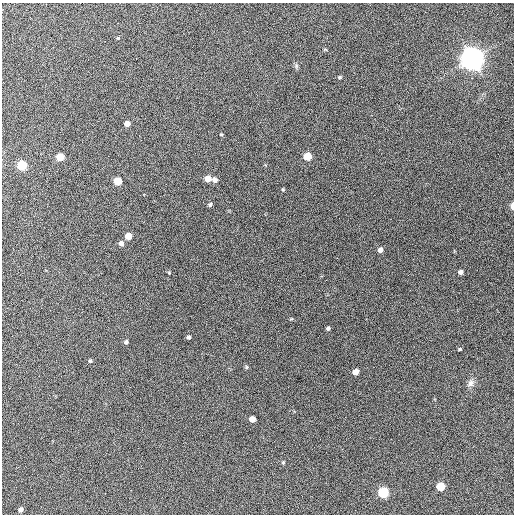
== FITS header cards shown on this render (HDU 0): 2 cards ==
NAXIS1  =                  512 / Axis length
NAXIS2  =                  512 / Axis length

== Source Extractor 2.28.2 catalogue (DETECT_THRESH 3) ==
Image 512 x 512 px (HDU 0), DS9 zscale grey, 1 PNG px = 1 image px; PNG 516 x 516 px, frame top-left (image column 1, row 512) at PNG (2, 3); no overlay
Background 836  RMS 30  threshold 89.5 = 3 sigma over >= 5 px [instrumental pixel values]
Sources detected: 37; all 37 listed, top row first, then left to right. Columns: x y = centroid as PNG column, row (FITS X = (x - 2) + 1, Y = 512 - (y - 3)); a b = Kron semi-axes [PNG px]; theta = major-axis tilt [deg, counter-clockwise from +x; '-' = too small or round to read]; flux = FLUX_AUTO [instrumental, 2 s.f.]
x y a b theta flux
247 31 3 2 - 1.8e+03
136 58 2 2 - 1.2e+03
472 58 9 8 - 2.5e+06
340 77 4 3 - 2.6e+03
127 124 5 5 - 1.4e+04
221 134 4 3 - 1.7e+03
307 156 5 5 - 5.4e+04
60 157 5 5 - 4.5e+04
22 165 5 5 - 1.4e+05
208 178 5 5 - 2.6e+04
215 180 7 6 - 6.5e+03
118 181 5 5 - 5.8e+04
283 190 4 4 - 1.9e+03
210 204 4 4 - 3.7e+03
512 206 5 3 - 1.6e+04
128 236 5 5 - 3.2e+04
121 243 5 5 - 8.0e+03
380 250 5 5 - 8.5e+03
169 272 5 3 - 1.8e+03
460 272 5 5 - 6.5e+03
408 275 2 2 - 9.4e+02
291 319 5 3 - 1.7e+03
328 328 4 3 - 3.6e+03
188 337 4 4 - 3.8e+03
126 342 5 4 - 4.0e+03
460 349 4 3 - 2.2e+03
90 361 4 4 - 2.8e+03
16 364 2 2 - 1.2e+03
246 367 5 5 - 2.4e+03
356 372 5 5 - 1.7e+04
470 383 11 8 47 9.5e+03
65 399 2 2 - 1.1e+03
252 419 5 5 - 1.6e+04
283 462 5 4 - 2.0e+03
441 486 5 5 - 7.3e+04
383 492 6 5 - 2.1e+05
20 510 4 4 - 7.3e+03
At the frame edge (FLAGS 8, measured only in part): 1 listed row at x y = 512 206